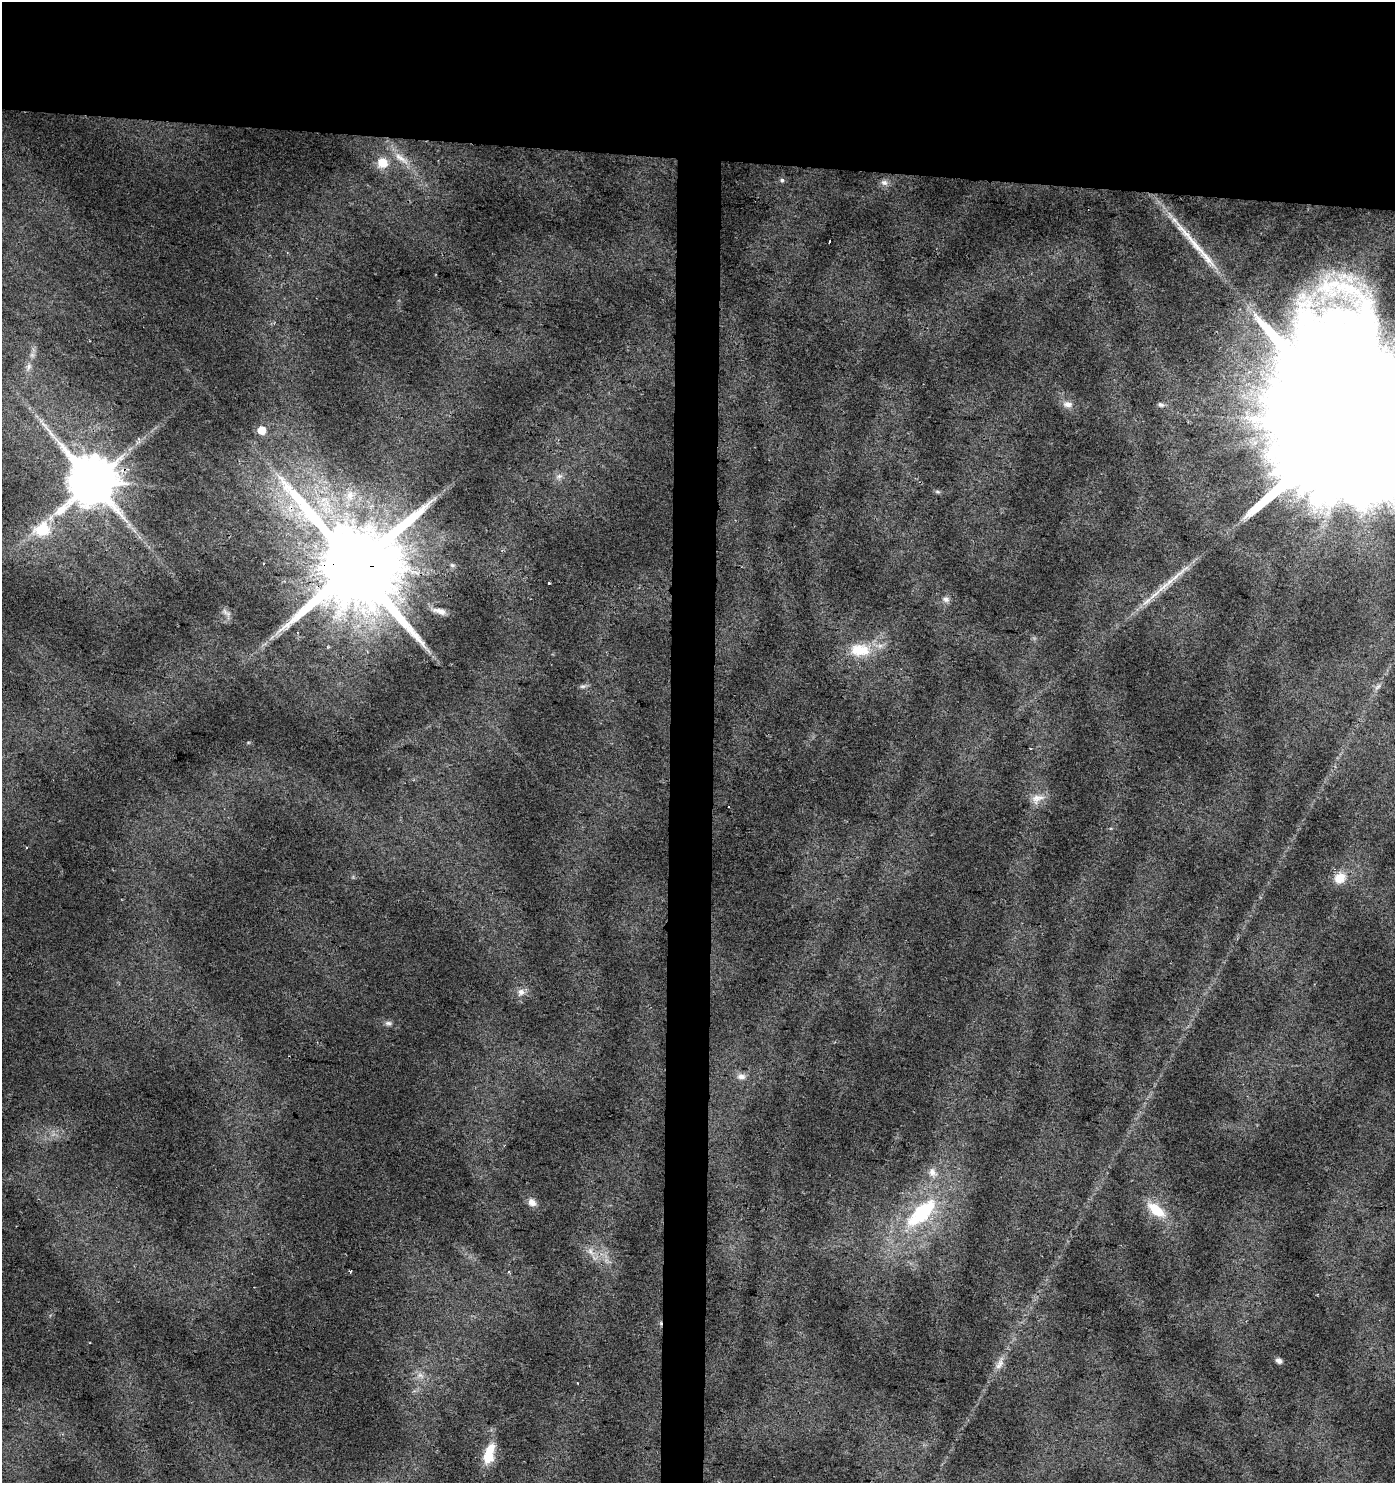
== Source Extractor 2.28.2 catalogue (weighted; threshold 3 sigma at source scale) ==
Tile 2 of 3 x 3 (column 2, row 1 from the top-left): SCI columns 1674-3066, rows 2962-4442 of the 4687 x 4448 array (HDU 1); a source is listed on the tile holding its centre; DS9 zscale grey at full resolution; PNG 1397 x 1485 px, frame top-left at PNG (2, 2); no overlay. Shown black and unused: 13% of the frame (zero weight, under 2 of 3 exposures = <1% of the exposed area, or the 3 px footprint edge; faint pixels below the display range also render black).
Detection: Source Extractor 2.28.2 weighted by HDU 2 'WHT'; one run over the whole footprint, this tile lists its part. Background 0.0641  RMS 0.0087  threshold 0.0392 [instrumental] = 3 sigma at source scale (4.5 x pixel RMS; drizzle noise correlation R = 1.50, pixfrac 1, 0.0396/0.0396 arcsec/px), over >= 5 px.
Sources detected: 45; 3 cosmic-ray / hot-pixel residue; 2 long thin detections or spike segments (spike, bleed or trail) — not listed; the other 40 listed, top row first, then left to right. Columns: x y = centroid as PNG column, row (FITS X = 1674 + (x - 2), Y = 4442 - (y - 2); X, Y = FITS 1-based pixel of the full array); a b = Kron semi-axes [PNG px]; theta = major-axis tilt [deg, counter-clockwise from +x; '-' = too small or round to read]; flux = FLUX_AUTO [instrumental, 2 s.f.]
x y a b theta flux
401 158 27 7 -35 10
382 163 11 10 - 12
782 180 6 5 - 1.9
884 183 10 8 -16 3.9
829 242 3 2 - 0.95
1196 246 51 8 -47 26
29 366 11 7 72 4.4
1067 404 13 9 -12 5.7
1161 405 9 6 -10 2.7
1357 426 125 35 -5 130000
261 430 6 5 - 19
559 476 10 6 10 3.4
92 481 14 13 - 5500
937 492 8 3 -19 1.5
350 495 15 10 79 10
42 529 25 20 18 33
354 566 32 21 -10 21000
549 583 3 3 - 1.6
946 599 10 8 -6 3.6
440 611 17 7 -15 6.9
228 614 9 6 -22 3.1
860 650 28 16 -1 28
582 686 9 4 8 2.1
1378 687 11 3 40 2.2
1037 798 19 10 8 9.3
729 807 3 2 - 1.4
1340 878 15 13 41 14
521 992 10 9 - 5.2
388 1023 9 6 -1 2.7
741 1076 12 8 -9 5.2
932 1172 12 9 -60 6.5
532 1202 11 8 -40 5.5
1156 1210 24 12 -38 24
922 1213 46 19 43 78
590 1251 12 7 -62 5.4
350 1271 3 3 - 3.1
1279 1361 7 5 -25 3.2
999 1364 17 8 59 7
420 1375 7 4 -18 2.5
489 1454 25 11 76 24
Overlapping masked pixels (flux is a lower limit): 2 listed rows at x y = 92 481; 354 566
Isophote crosses this tile's border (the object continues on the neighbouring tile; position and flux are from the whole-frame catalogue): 1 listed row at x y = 1357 426